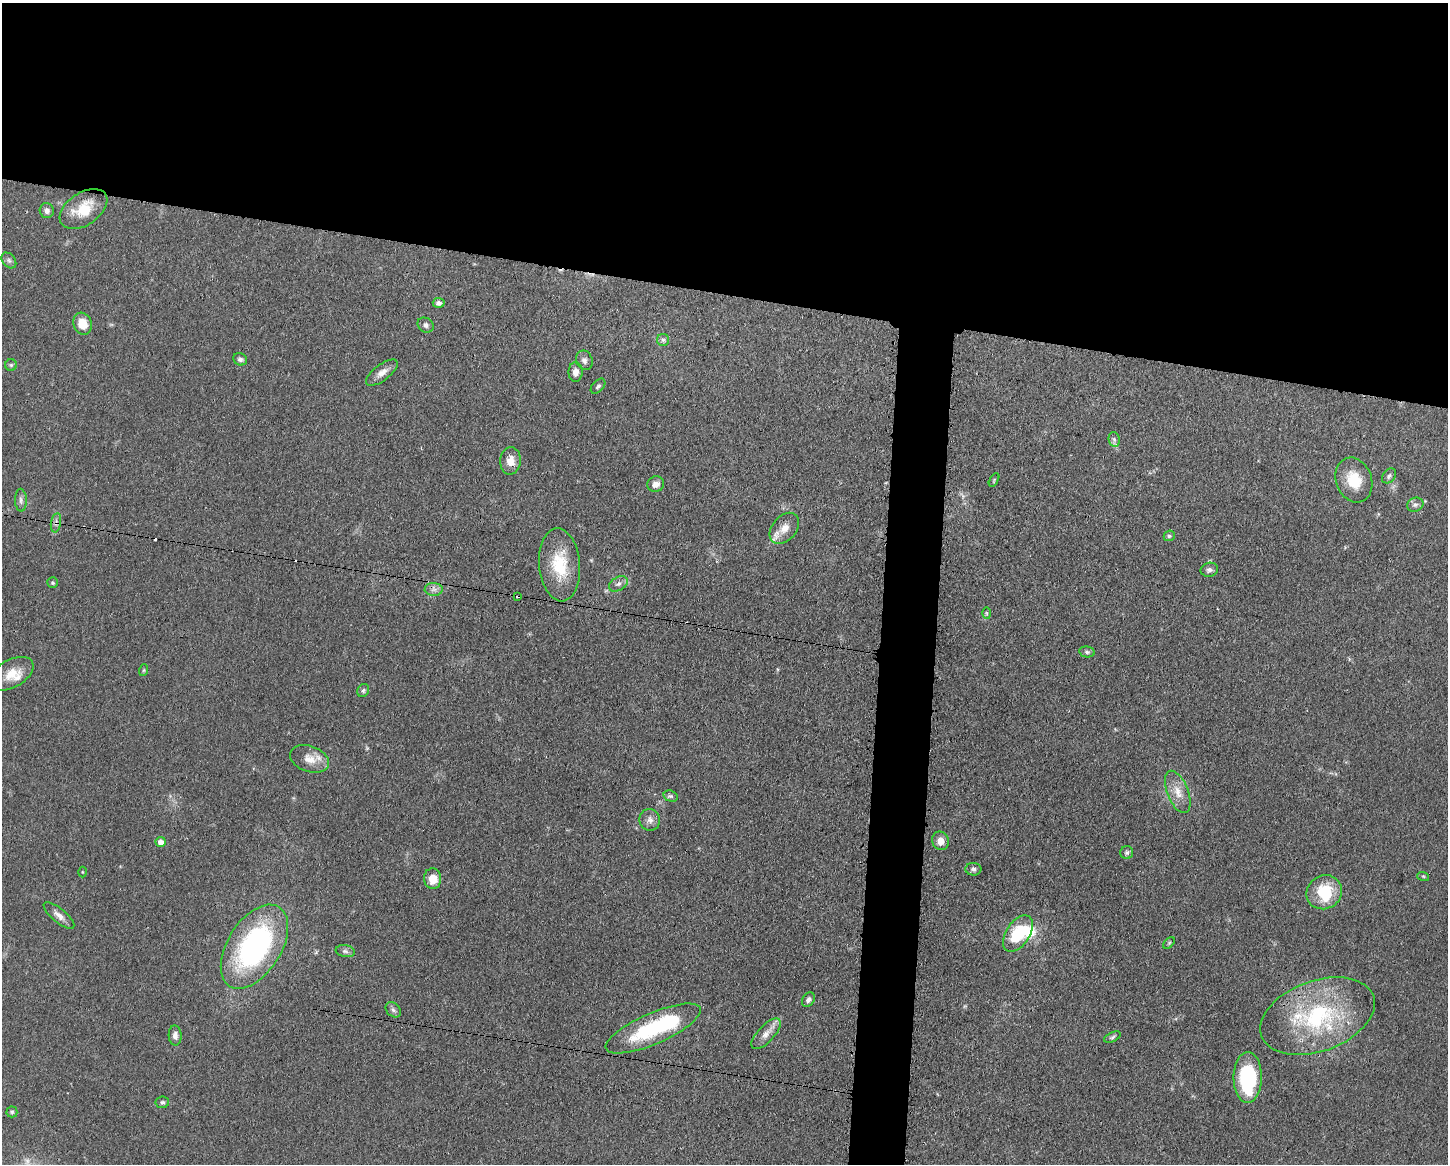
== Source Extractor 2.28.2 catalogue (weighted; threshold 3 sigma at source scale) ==
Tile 2 of 3 x 4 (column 2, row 1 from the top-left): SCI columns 1562-3007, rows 3485-4646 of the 4681 x 4648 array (HDU 1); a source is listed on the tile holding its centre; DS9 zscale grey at full resolution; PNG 1450 x 1166 px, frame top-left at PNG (2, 3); each listed source drawn as its Kron ellipse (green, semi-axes under 4 px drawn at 4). Shown black and unused: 28% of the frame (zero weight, under 3 of 4 exposures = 1% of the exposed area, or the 3 px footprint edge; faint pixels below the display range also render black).
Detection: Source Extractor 2.28.2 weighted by HDU 2 'WHT'; one run over the whole footprint, this tile lists its part. Background 0.0597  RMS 0.0043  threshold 0.0191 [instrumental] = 3 sigma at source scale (4.5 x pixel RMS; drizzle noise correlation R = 1.50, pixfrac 1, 0.05/0.05 arcsec/px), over >= 5 px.
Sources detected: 69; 3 inside a brighter object's white glare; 2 cosmic-ray / hot-pixel residue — neither listed nor drawn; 2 inside a brighter listed object's ellipse — not listed separately; the other 62 listed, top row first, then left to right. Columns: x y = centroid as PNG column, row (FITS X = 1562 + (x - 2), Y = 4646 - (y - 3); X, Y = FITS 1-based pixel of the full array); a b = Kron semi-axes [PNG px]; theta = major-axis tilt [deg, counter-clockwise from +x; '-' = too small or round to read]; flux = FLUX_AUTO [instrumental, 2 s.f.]
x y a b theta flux
84 209 26 16 34 12
47 211 7 7 - 1.8
9 260 9 6 -49 1.2
439 303 6 5 - 1.4
82 324 11 9 -72 6.4
426 325 8 7 - 1.4
663 340 6 6 - 0.96
240 359 7 6 - 1.2
584 360 10 8 -70 1.8
11 365 5 5 - 0.72
576 372 10 7 89 2.7
382 373 19 8 37 3.3
598 386 9 5 48 1.1
1114 439 7 5 -78 1.1
510 461 13 10 86 4.3
1389 476 8 6 48 1.2
994 480 7 3 59 0.52
1354 480 23 18 -69 11
656 484 8 7 - 2.7
21 500 11 6 -88 1.6
1415 505 8 6 23 1.4
56 523 10 5 79 1.5
784 528 18 12 49 5.2
1169 536 6 5 - 0.87
559 565 37 20 -85 18
1209 570 9 7 12 1.5
52 583 5 5 - 0.69
618 584 10 6 29 1.6
434 589 9 6 -2 1.8
518 596 3 2 - 0.53
987 613 6 4 -88 0.57
1087 652 8 5 -10 0.92
144 670 6 4 71 0.51
11 674 24 13 29 7
363 690 7 5 60 0.9
309 759 20 13 -20 5.4
1178 792 22 10 -68 5.9
671 796 7 5 -18 0.93
650 820 11 10 - 2.3
941 841 9 8 - 3.6
161 842 5 5 - 2.9
1127 852 6 6 - 0.98
973 869 8 6 2 1.2
82 872 5 3 - 0.37
1423 876 6 3 -18 0.51
433 879 10 8 -84 6.1
1324 892 18 16 30 16
59 916 19 7 -39 2.9
1018 933 20 11 56 19
1169 943 7 4 46 0.65
254 947 47 26 58 90
345 951 9 6 -10 1.2
808 1000 8 6 57 1.4
393 1010 9 6 -45 1.3
1317 1016 59 35 20 52
653 1028 51 15 23 36
766 1034 19 8 47 3.8
175 1035 10 6 -87 1.8
1112 1037 9 4 25 0.87
1248 1077 25 14 89 34
162 1102 7 5 8 0.93
12 1112 5 5 - 0.73
Overlapping masked pixels (flux is a lower limit): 2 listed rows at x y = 56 523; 518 596